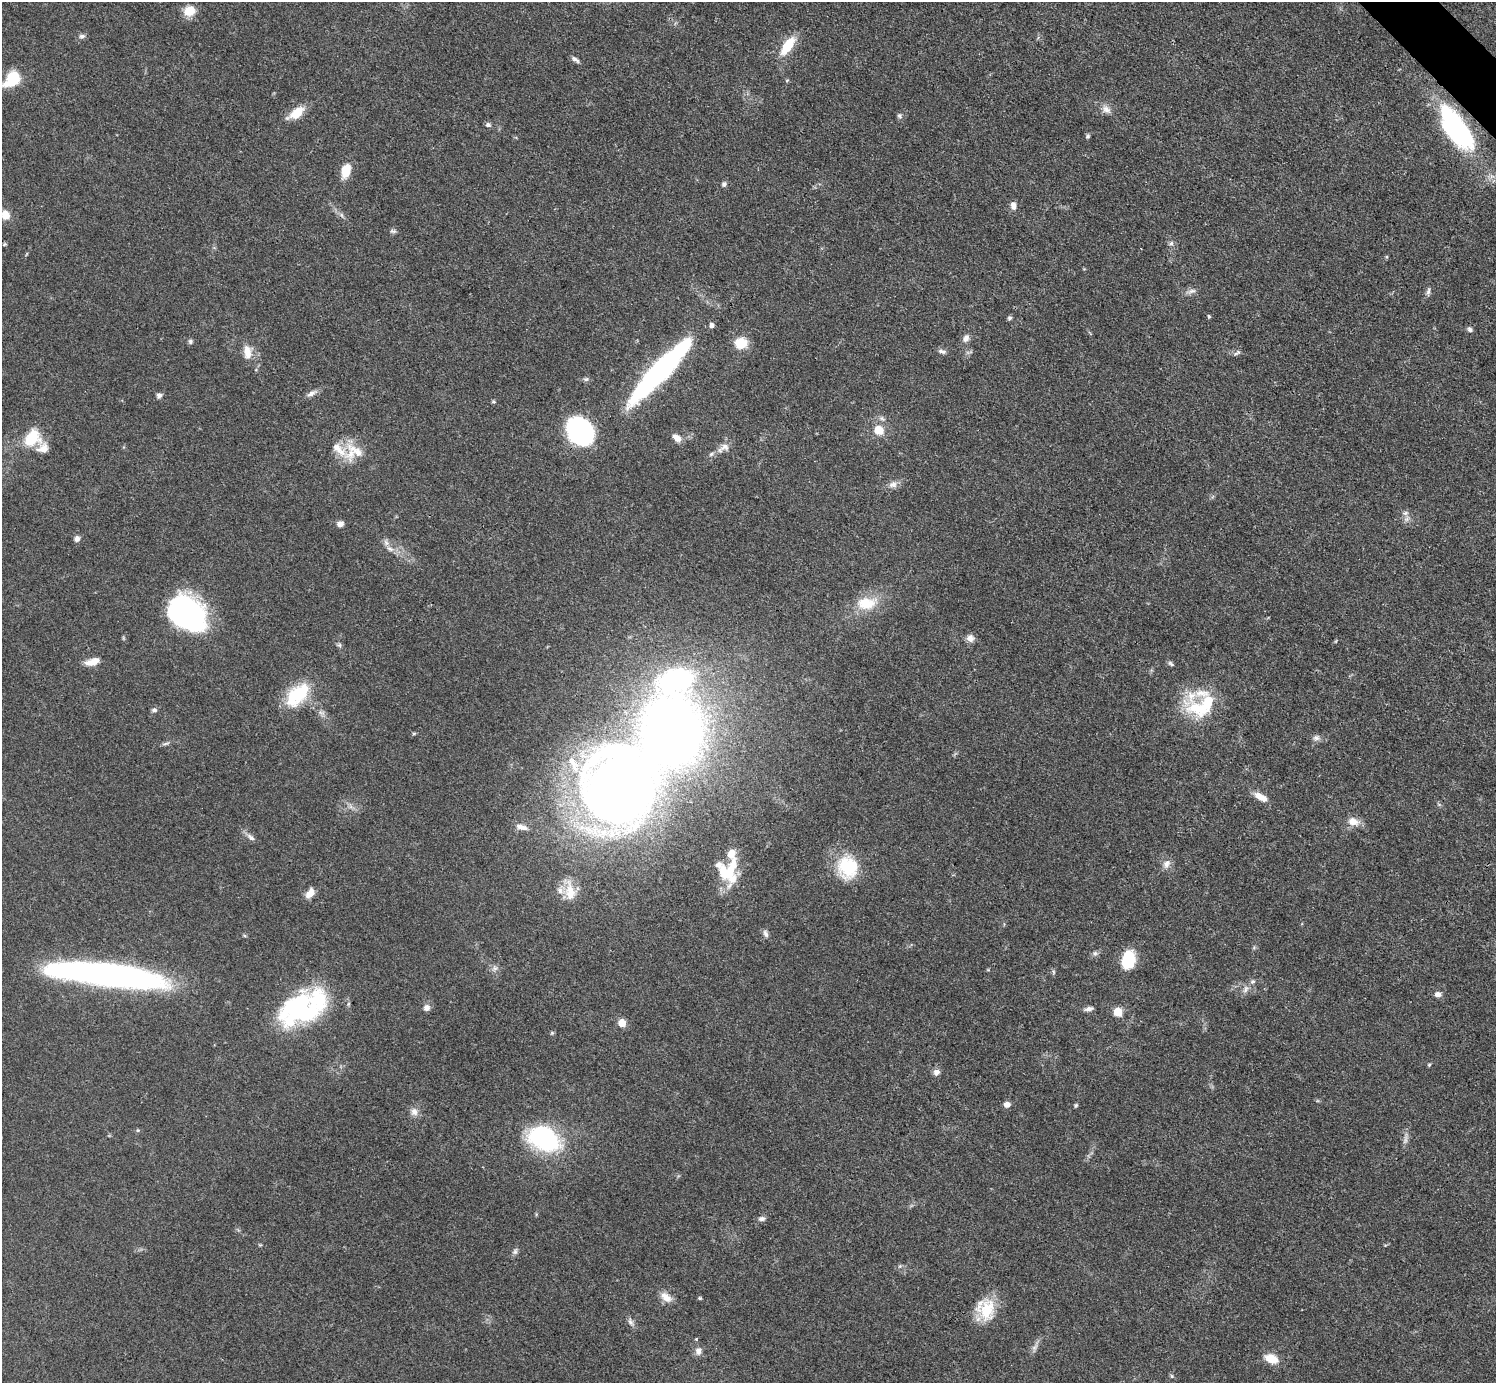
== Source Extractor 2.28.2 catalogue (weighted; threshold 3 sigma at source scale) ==
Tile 10 of 4 x 4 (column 2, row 3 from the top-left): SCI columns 1496-2989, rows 1681-3061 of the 5980 x 5979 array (HDU 1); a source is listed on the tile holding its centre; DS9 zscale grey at full resolution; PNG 1498 x 1385 px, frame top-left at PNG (2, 2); no overlay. Shown black and unused: <1% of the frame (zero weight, under 3 of 4 exposures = <1% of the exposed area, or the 3 px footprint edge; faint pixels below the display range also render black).
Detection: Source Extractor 2.28.2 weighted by HDU 2 'WHT'; one run over the whole footprint, this tile lists its part. Background 0.0514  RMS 0.005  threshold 0.0223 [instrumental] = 3 sigma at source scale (4.5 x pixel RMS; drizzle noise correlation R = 1.50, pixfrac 1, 0.05/0.05 arcsec/px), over >= 5 px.
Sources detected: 119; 1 too faint to see at this stretch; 4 inside a brighter object's white glare — not listed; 13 inside a brighter listed object's ellipse — not listed separately; the other 101 listed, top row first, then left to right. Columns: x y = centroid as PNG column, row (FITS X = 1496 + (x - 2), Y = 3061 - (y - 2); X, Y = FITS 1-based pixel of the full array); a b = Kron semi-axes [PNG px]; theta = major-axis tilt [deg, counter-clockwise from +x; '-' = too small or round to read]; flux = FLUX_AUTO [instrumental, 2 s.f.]
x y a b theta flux
189 11 12 11 - 8.4
82 36 9 5 7 1.4
787 46 23 10 56 13
575 59 11 5 -34 1.6
12 78 18 11 46 21
787 80 5 3 - 0.5
1106 109 13 9 -44 3.3
296 113 21 10 35 8.8
900 116 7 5 -57 1.3
488 125 7 6 - 1.2
1456 128 44 18 -55 97
1088 136 7 5 17 0.82
346 171 13 8 74 11
724 184 7 6 - 1.3
1013 206 10 7 -79 2.6
5 215 9 8 - 6.2
342 215 7 4 -88 0.92
393 231 9 5 -1 1.1
1171 243 7 5 41 1.3
5 244 6 4 32 0.64
1191 291 14 6 11 2.2
1428 292 11 5 79 1.5
1209 316 4 4 - 0.79
1009 318 6 5 - 1
1470 329 7 6 - 1.2
966 338 11 7 63 2.5
190 341 6 6 - 1.1
741 343 14 12 5 9.8
942 351 12 5 -12 1.6
247 352 18 10 -85 6.3
1237 353 11 4 29 1.1
660 370 83 15 46 130
586 379 8 5 2 1.2
312 393 16 6 29 2.5
159 395 7 7 - 1.6
493 401 6 4 -17 0.66
878 430 6 6 - 14
580 431 20 15 -48 160
32 438 22 18 43 16
677 438 11 7 -41 4
725 447 13 10 9 3.5
351 453 28 15 68 11
711 454 8 5 36 1.2
893 484 11 8 1 2.8
1407 519 9 6 41 1.8
340 524 7 6 - 2.5
77 539 7 7 - 2
390 549 12 6 -29 2.6
866 603 30 17 7 15
186 613 34 24 -40 140
970 638 9 9 - 3
92 662 18 8 17 5.4
1171 664 8 5 -45 1.1
675 680 46 39 69 100
298 695 32 17 45 26
1199 709 48 25 -34 28
154 710 7 6 - 1.3
414 734 6 4 2 0.63
1316 738 9 7 -14 1.9
166 744 12 4 8 1.2
619 788 112 70 53 560
1261 797 17 7 -29 5.6
1353 822 14 9 -19 5.6
522 827 17 7 -16 3.7
251 837 13 6 -42 2.2
1166 864 13 9 57 3.1
847 867 29 25 -81 24
728 874 25 22 -71 19
570 890 26 14 -77 8.4
310 893 12 7 53 4.6
766 934 11 6 -66 1.7
1095 953 6 6 - 1.2
1128 959 18 12 73 21
495 968 9 8 - 1.9
1053 972 6 4 -88 0.78
107 975 109 19 -7 230
1245 989 12 7 64 2.4
1438 994 9 7 -2 2.2
427 1007 9 8 - 2.3
1089 1009 12 6 13 2
299 1010 46 34 21 74
1118 1012 5 5 - 19
622 1023 5 5 - 12
552 1033 6 4 45 0.66
1429 1064 5 4 - 0.64
936 1072 8 7 - 2.5
1007 1104 7 6 - 2.8
1076 1105 5 5 - 0.7
414 1112 12 10 -83 3.2
544 1139 25 17 -24 82
762 1219 10 7 1 1.7
515 1251 10 6 75 1.5
900 1266 6 4 44 0.8
666 1297 17 10 -35 4.9
700 1298 5 4 - 0.67
987 1310 32 20 82 17
631 1322 12 6 -62 2
1035 1348 14 7 67 2.4
698 1351 11 8 -90 2.7
1271 1359 15 9 -22 8.6
1172 1376 6 5 - 0.77
Overlapping masked pixels (flux is a lower limit): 1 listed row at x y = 1456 128
Isophote crosses this tile's border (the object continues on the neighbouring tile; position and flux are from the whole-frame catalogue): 1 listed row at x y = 12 78